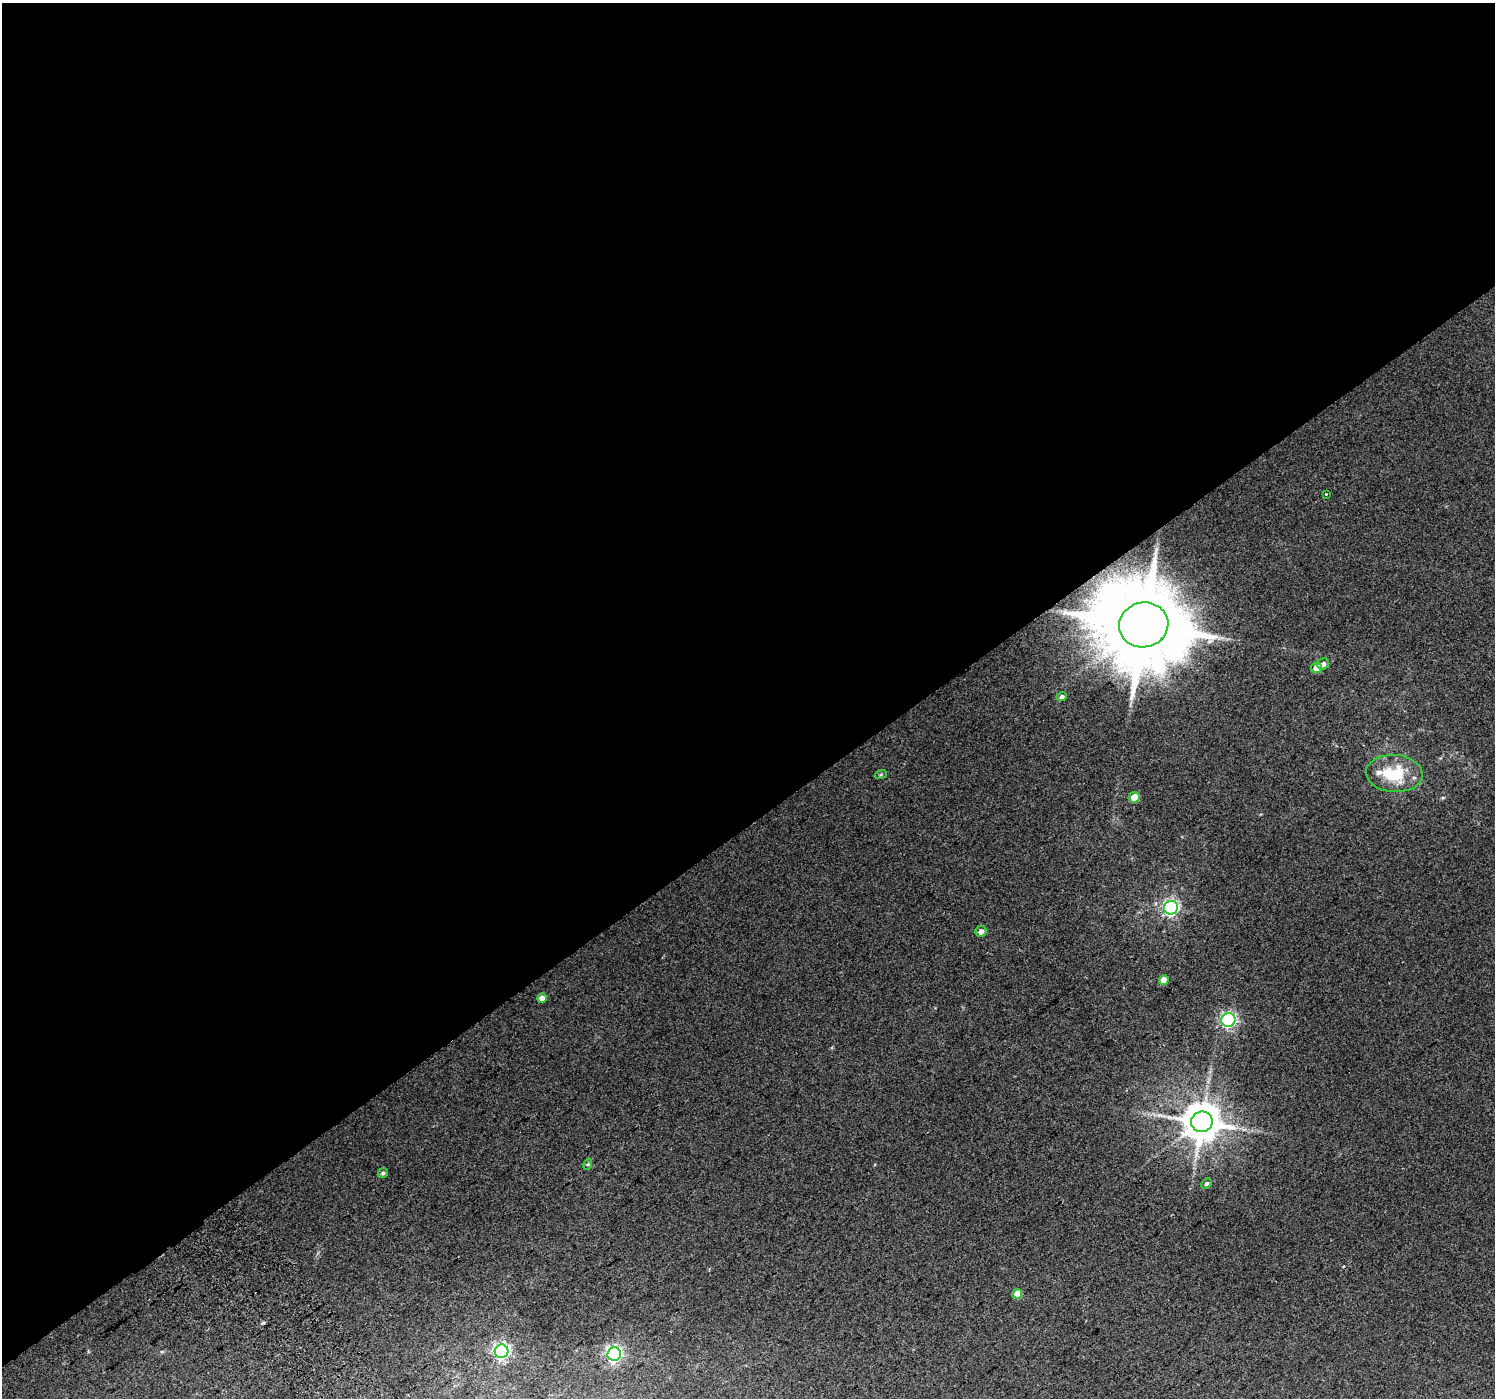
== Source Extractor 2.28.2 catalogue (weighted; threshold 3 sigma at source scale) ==
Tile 2 of 4 x 4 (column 2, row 1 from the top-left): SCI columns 1534-3026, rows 4414-5809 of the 6047 x 5969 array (HDU 1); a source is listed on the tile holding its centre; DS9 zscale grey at full resolution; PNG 1497 x 1400 px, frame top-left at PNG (2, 3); each listed source drawn as its Kron ellipse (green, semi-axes under 4 px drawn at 4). Shown black and unused: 59% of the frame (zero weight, under 2 of 3 exposures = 2% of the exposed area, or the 3 px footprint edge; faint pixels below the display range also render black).
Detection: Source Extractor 2.28.2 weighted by HDU 2 'WHT'; one run over the whole footprint, this tile lists its part. Background 0.0682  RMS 0.014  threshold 0.0614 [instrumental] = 3 sigma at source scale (4.5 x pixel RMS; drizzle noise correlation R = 1.50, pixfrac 1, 0.0396/0.0396 arcsec/px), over >= 5 px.
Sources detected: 22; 1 cosmic-ray / hot-pixel residue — neither listed nor drawn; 1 inside a brighter listed object's ellipse — not listed separately; the other 20 listed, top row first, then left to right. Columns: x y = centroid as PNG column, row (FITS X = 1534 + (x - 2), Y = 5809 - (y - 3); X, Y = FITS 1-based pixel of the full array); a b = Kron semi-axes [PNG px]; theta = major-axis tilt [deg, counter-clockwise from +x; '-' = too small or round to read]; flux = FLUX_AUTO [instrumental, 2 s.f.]
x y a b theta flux
1326 494 3 3 - 6.3
1144 625 25 22 13 23000
1323 664 6 5 - 5.1
1316 668 5 5 - 14
1062 696 5 4 - 2.7
1394 773 28 18 -4 62
881 774 6 4 20 1.9
1134 797 5 5 - 17
1171 908 7 6 - 340
981 932 5 5 - 6.9
1164 980 5 4 - 14
542 998 5 4 - 10
1228 1020 7 7 - 340
1202 1122 10 10 - 3900
588 1164 6 3 72 1.8
383 1173 5 4 - 2.9
1207 1183 6 4 42 2.9
1017 1294 5 4 - 19
501 1351 7 6 - 410
614 1354 7 6 - 440
Overlapping masked pixels (flux is a lower limit): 1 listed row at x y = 1144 625